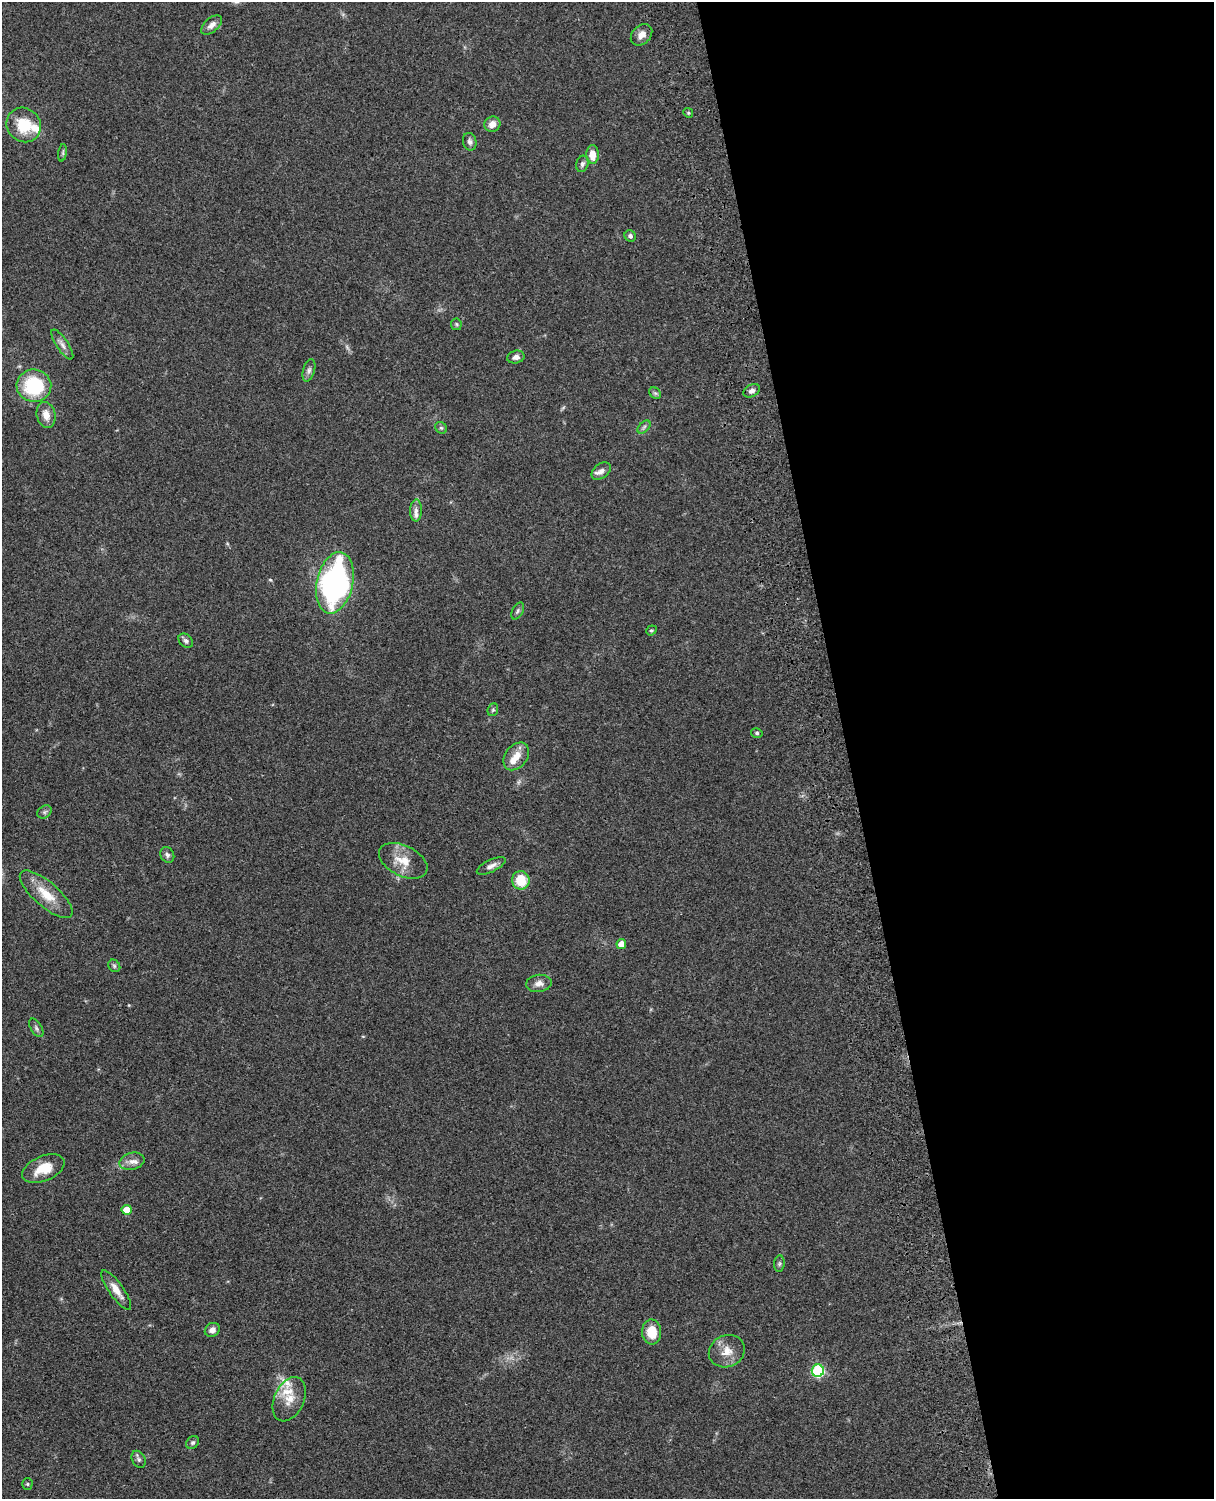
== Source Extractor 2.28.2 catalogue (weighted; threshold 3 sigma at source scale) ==
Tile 8 of 4 x 3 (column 4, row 2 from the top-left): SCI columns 3759-4970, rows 1773-3269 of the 5090 x 4927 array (HDU 1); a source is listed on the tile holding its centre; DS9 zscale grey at full resolution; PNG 1216 x 1501 px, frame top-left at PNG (2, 2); each listed source drawn as its Kron ellipse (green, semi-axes under 4 px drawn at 4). Shown black and unused: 30% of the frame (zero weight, under 3 of 4 exposures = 6% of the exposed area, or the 3 px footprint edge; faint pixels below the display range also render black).
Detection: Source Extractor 2.28.2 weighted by HDU 2 'WHT'; one run over the whole footprint, this tile lists its part. Background 0.0756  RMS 0.0057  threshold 0.0257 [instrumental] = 3 sigma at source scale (4.5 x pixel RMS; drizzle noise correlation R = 1.50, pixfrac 1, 0.05/0.05 arcsec/px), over >= 5 px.
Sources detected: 59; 1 too faint to see at this stretch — neither listed nor drawn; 6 inside a brighter listed object's ellipse — not listed separately; the other 52 listed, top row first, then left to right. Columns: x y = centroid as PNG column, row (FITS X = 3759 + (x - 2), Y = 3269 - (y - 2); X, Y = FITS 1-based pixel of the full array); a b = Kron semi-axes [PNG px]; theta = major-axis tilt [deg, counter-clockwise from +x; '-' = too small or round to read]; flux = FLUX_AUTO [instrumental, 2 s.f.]
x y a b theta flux
212 25 12 7 41 3.4
641 35 12 9 46 4.1
688 113 5 4 - 0.81
492 124 8 7 - 4.3
24 125 18 16 -45 18
470 142 9 7 -77 1.8
63 153 9 4 82 0.95
593 154 9 6 -88 6.3
582 164 8 6 72 1.7
630 236 6 5 - 1.5
456 324 6 5 - 0.84
62 345 17 6 -56 3.3
516 357 9 6 14 2.7
309 370 11 5 74 2
34 386 17 16 - 38
752 391 9 6 30 2.1
655 393 6 5 - 1.1
46 415 13 9 -75 6
644 427 8 4 46 1.3
441 428 6 5 - 1.1
601 471 11 7 38 2.8
416 510 11 6 86 2.3
335 583 31 18 78 150
518 611 9 5 60 1.3
651 630 5 4 - 0.82
186 641 8 6 -43 1.5
493 710 6 5 - 0.91
757 733 6 4 -15 1.1
516 756 15 11 52 6.7
44 812 8 6 36 1.3
167 855 8 6 -59 1.9
403 861 26 15 -26 11
491 866 15 6 26 3.2
521 880 9 8 - 14
46 894 33 12 -41 14
621 944 5 5 - 5.1
114 966 7 5 -46 1.1
539 983 13 8 8 3.7
36 1028 10 5 -59 1.5
132 1161 13 8 13 3.7
43 1169 22 12 24 13
127 1210 5 5 - 8.7
779 1264 8 5 83 1.1
116 1290 24 7 -55 6.5
212 1330 8 6 33 2.6
652 1332 12 9 -88 12
727 1351 18 16 22 8.2
818 1371 6 6 - 66
289 1399 23 15 65 9.7
193 1443 7 5 43 1.3
139 1459 9 6 -64 1.6
27 1484 5 5 - 0.8